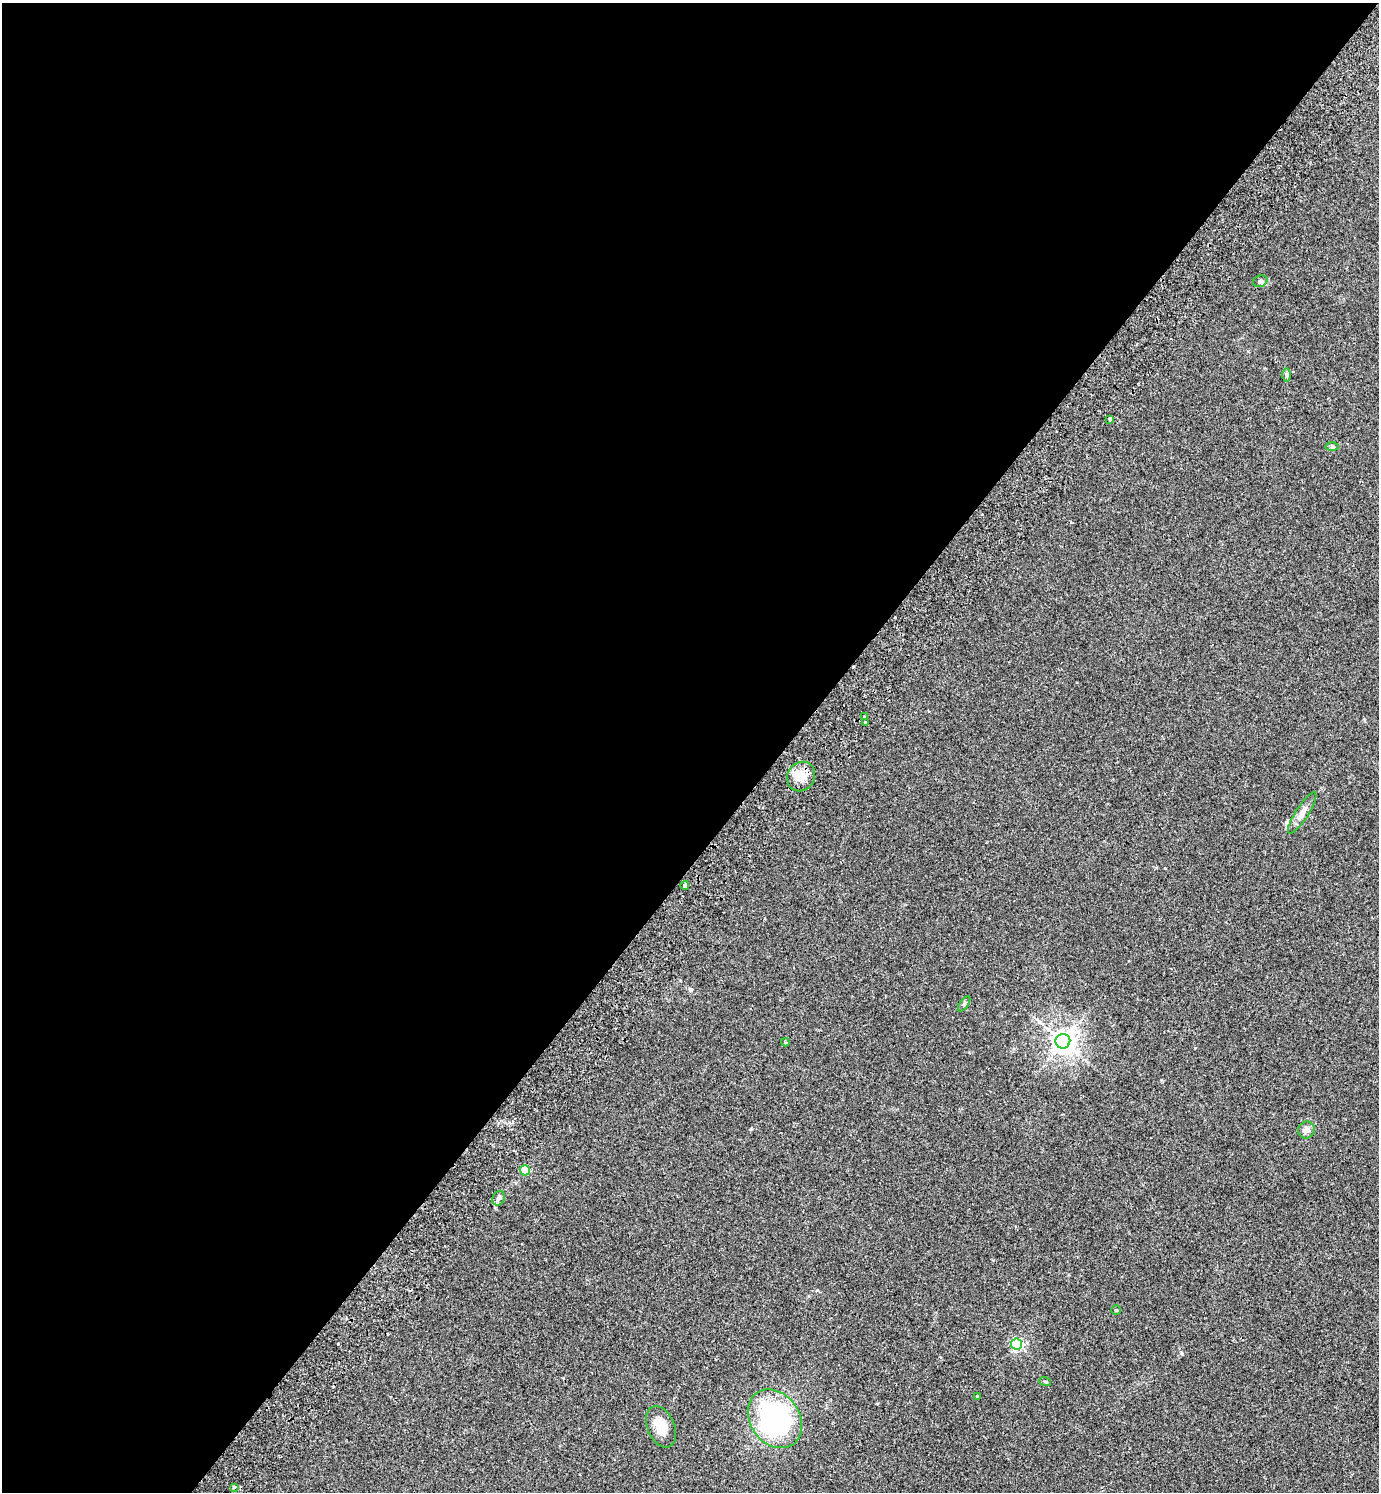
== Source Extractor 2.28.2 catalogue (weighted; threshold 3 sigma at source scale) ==
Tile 5 of 4 x 4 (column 1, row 2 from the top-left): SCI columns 205-1581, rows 3022-4511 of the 6057 x 6041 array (HDU 1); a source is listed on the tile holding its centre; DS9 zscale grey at full resolution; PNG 1381 x 1494 px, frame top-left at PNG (2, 3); each listed source drawn as its Kron ellipse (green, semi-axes under 4 px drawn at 4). Shown black and unused: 57% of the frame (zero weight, under 2 of 3 exposures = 3% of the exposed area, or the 3 px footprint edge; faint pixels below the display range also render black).
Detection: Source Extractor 2.28.2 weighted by HDU 2 'WHT'; one run over the whole footprint, this tile lists its part. Background 0.0259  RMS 0.0068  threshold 0.0307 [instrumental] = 3 sigma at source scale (4.5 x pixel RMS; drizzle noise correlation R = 1.50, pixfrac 1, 0.05/0.05 arcsec/px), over >= 5 px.
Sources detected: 25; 1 inside a brighter object's white glare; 2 cosmic-ray / hot-pixel residue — neither listed nor drawn; the other 22 listed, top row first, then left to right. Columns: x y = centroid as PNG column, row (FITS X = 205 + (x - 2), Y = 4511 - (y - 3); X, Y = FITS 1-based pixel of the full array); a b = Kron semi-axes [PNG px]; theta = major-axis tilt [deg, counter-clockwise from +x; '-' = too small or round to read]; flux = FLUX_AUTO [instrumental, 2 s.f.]
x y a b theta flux
1260 281 7 5 20 1.3
1287 375 6 4 -90 1.1
1110 419 3 3 - 2.8
1332 447 7 4 0 1.1
864 717 3 3 - 1.9
865 722 3 3 - 1.1
801 776 15 13 58 8.1
1302 813 24 6 57 4.9
685 885 4 3 - 7.2
964 1004 9 4 55 1.1
1063 1041 7 7 - 560
785 1042 4 3 - 0.94
1306 1130 9 8 - 3
525 1170 5 5 - 28
499 1198 7 6 - 2
1116 1310 5 4 - 0.65
1017 1344 5 5 - 91
1045 1381 6 3 -19 0.73
978 1397 3 2 - 0.66
775 1419 31 25 -55 110
661 1427 22 13 -66 11
234 1487 3 3 - 0.93
Unlisted compact peaks at least as high as the median listed source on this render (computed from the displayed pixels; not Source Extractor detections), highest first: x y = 1182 1354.